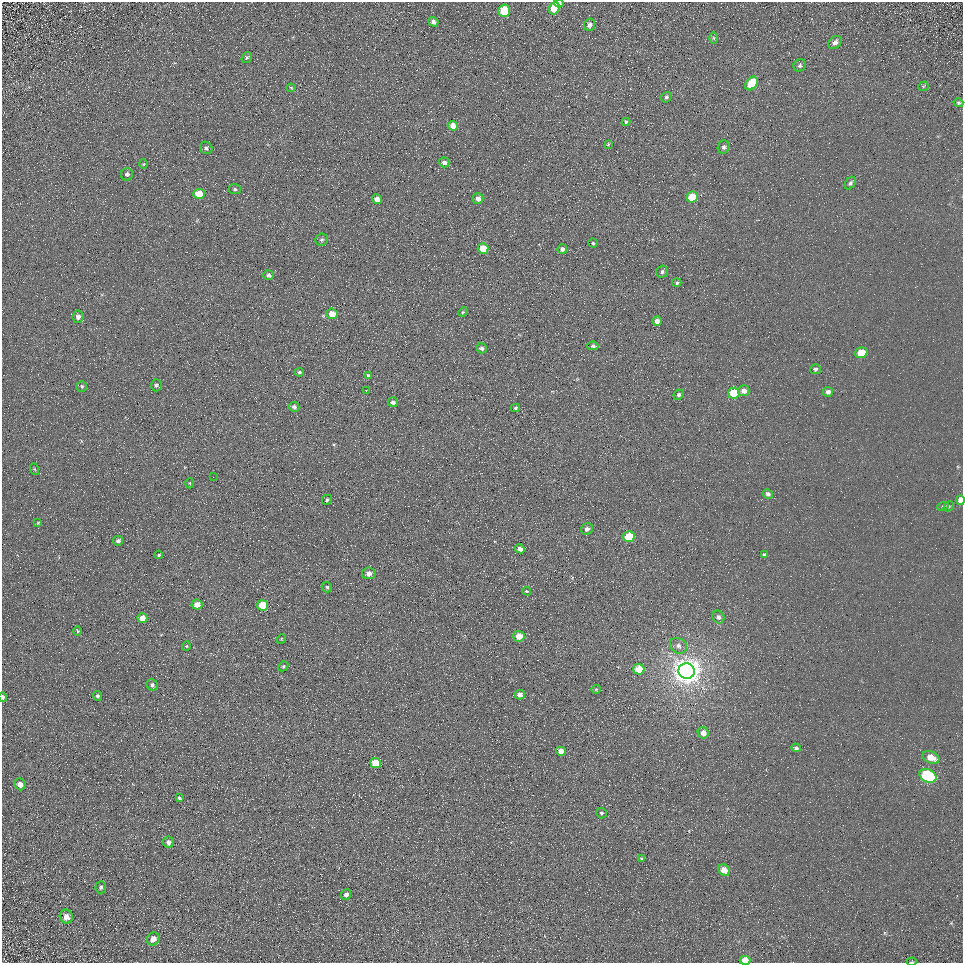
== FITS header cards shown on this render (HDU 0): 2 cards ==
NAXIS1  =                  961
NAXIS2  =                  961

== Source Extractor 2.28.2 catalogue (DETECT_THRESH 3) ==
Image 961 x 961 px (HDU 0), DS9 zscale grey, 1 PNG px = 1 image px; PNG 965 x 965 px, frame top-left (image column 1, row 961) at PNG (2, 2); each listed source drawn as its Kron ellipse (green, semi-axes under 4 px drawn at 4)
Background 5.08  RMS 7.8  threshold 23.4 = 3 sigma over >= 5 px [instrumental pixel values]
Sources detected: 108; all 108 listed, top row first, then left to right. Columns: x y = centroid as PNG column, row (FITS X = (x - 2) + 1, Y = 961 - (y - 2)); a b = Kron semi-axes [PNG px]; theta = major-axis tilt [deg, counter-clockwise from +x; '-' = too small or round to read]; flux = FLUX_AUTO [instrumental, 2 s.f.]
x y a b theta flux
559 3 5 3 - 2400
554 8 6 5 - 15000
504 11 6 5 - 20000
433 22 5 4 - 2100
590 25 6 5 - 2200
714 38 6 4 -89 640
835 43 7 5 44 2400
247 57 6 4 57 850
800 65 6 5 - 1100
751 83 7 5 53 16000
923 86 5 4 - 590
291 88 4 4 - 520
666 97 5 5 - 1100
958 103 5 4 - 780
626 122 4 4 - 690
453 126 5 4 - 4800
608 144 3 3 - 430
724 147 7 6 - 1400
206 148 6 6 - 1400
444 162 5 5 - 2500
143 164 4 4 - 500
127 174 6 6 - 1400
850 183 7 5 56 1300
235 189 6 5 - 990
199 194 5 5 - 11000
692 197 6 5 - 17000
377 199 5 4 - 3900
478 199 5 5 - 2700
322 240 6 6 - 1100
593 243 4 4 - 660
483 248 5 5 - 11000
562 249 5 4 - 1600
662 272 6 5 - 1200
268 275 5 5 - 1600
677 283 4 4 - 800
463 312 5 4 - 560
332 314 5 5 - 6900
78 317 6 5 - 2200
657 321 5 4 - 3200
593 346 6 4 0 1200
482 348 5 5 - 1400
861 353 6 5 - 11000
815 369 5 5 - 1200
299 372 4 4 - 910
368 376 4 3 - 1200
156 385 6 5 - 1100
82 386 5 5 - 930
366 391 2 2 - 350
744 391 6 5 - 3200
828 392 5 4 - 1900
734 393 6 5 - 21000
679 395 5 4 - 1300
393 402 5 4 - 1600
294 407 5 5 - 1400
515 408 5 4 - 860
34 469 6 4 -70 510
213 477 2 2 - 220
190 483 5 3 - 450
768 494 5 4 - 1500
327 500 5 4 - 910
961 500 5 4 - 4500
943 506 6 4 19 670
949 506 6 4 42 740
38 523 3 2 - 470
587 529 6 5 - 2200
629 537 6 5 - 18000
118 541 5 4 - 1400
520 549 5 4 - 2400
159 555 4 3 - 640
764 555 4 4 - 1400
369 573 7 6 - 2600
327 587 5 5 - 960
527 591 4 3 - 540
197 605 5 5 - 5500
263 605 5 5 - 14000
718 617 6 5 - 1700
142 618 5 5 - 7000
77 631 4 3 - 510
519 636 5 5 - 5500
281 639 5 4 - 470
186 646 4 4 - 560
678 646 9 7 -34 2700
283 666 5 4 - 740
639 669 5 5 - 11000
686 671 8 7 - 810000
152 685 6 5 - 1400
596 689 5 4 - 570
520 695 5 5 - 3400
97 696 5 4 - 960
3 697 4 3 - 820
703 733 6 5 - 3800
796 748 5 4 - 1200
561 751 5 4 - 4800
931 757 9 6 -22 7300
375 763 5 5 - 13000
928 776 9 6 -26 58000
20 784 6 5 - 3300
179 798 4 3 - 800
601 813 5 5 - 1100
168 842 5 5 - 2400
641 858 4 3 - 510
724 870 6 5 - 7000
101 887 6 5 - 1100
346 894 5 5 - 2200
66 917 7 6 - 3400
153 939 7 6 - 3500
745 960 5 4 - 9100
912 962 4 2 - 400
At the frame edge (FLAGS 8, measured only in part): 5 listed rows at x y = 559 3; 961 500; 3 697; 745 960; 912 962